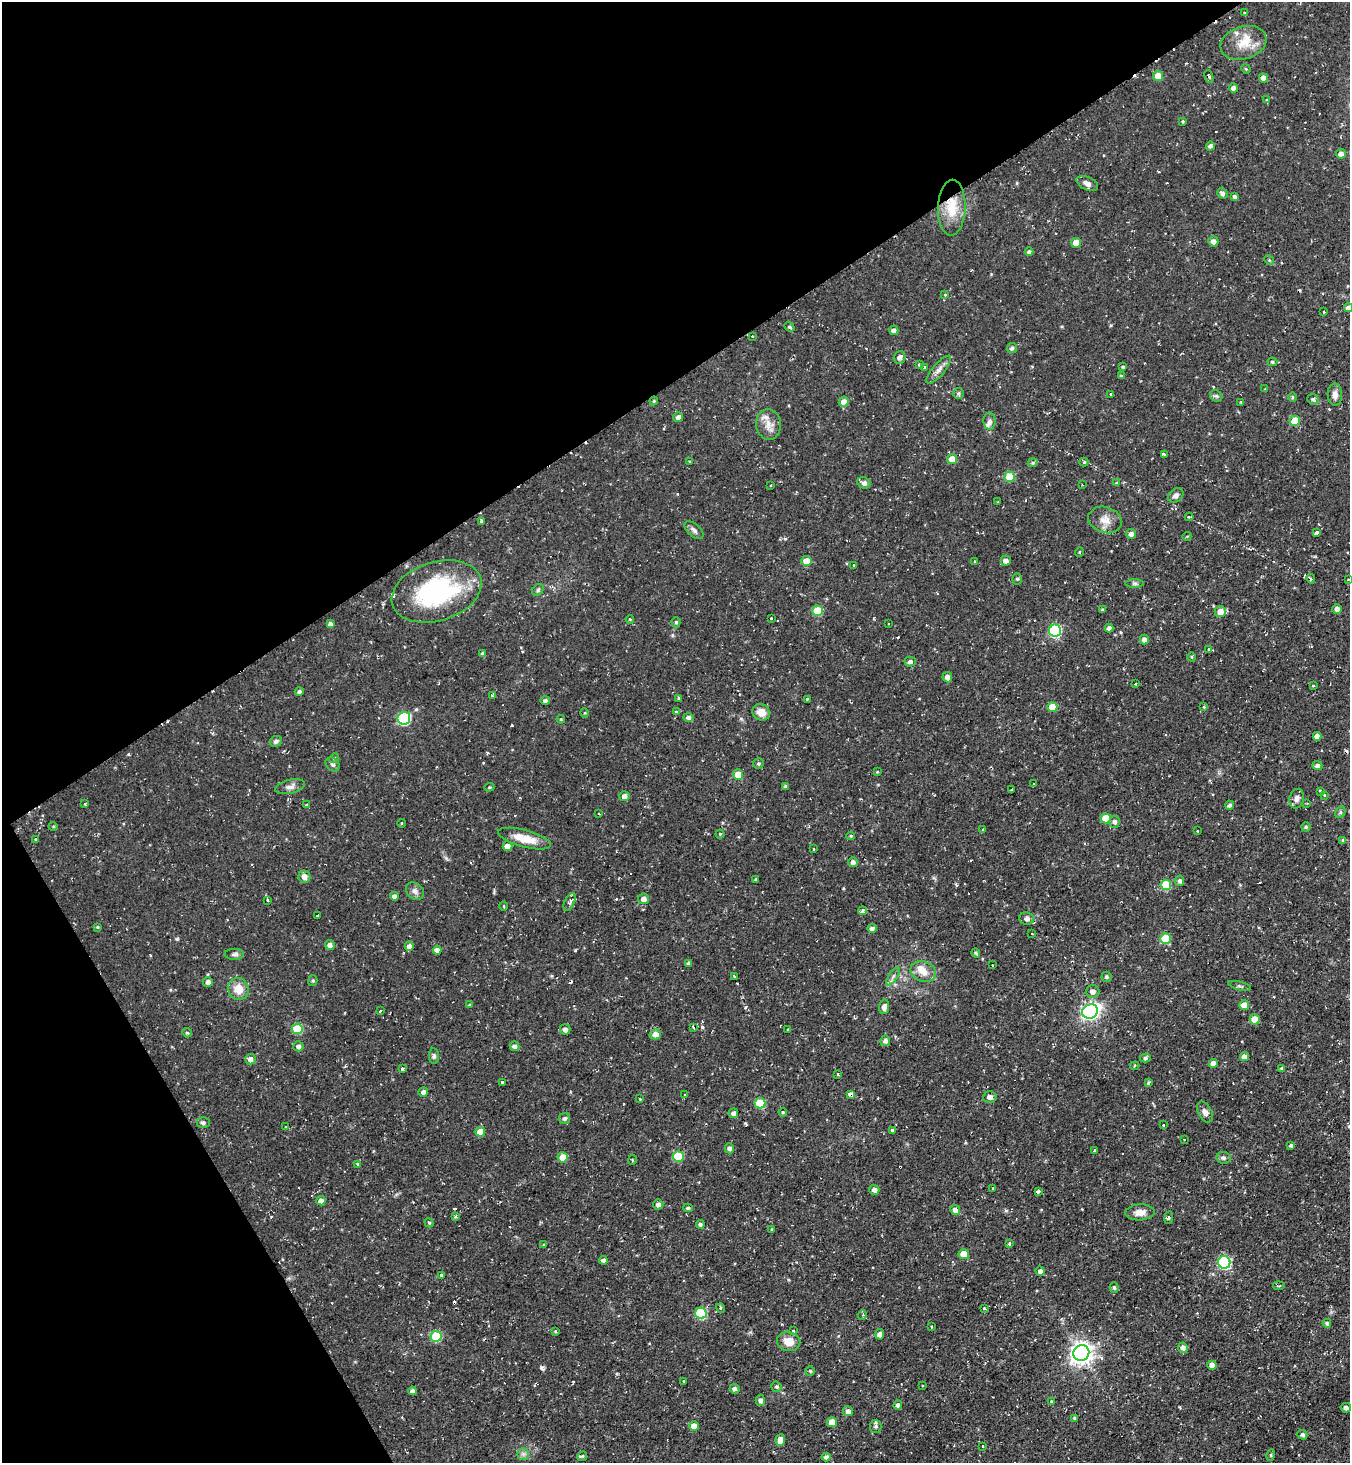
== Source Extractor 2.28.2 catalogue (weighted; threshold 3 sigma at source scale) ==
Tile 5 of 4 x 4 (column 1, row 2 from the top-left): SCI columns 154-1501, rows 2924-4384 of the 5837 x 5845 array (HDU 1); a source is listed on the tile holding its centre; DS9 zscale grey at full resolution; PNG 1352 x 1465 px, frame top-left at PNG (2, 2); each listed source drawn as its Kron ellipse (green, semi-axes under 4 px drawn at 4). Shown black and unused: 33% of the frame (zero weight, under 2 of 3 exposures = <1% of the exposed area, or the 3 px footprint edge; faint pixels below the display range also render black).
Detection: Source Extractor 2.28.2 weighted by HDU 2 'WHT'; one run over the whole footprint, this tile lists its part. Background 0.0495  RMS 0.0059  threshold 0.0263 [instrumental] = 3 sigma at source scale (4.5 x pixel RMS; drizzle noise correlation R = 1.50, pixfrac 1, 0.05/0.05 arcsec/px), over >= 5 px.
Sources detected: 310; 18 cosmic-ray / hot-pixel residue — neither listed nor drawn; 4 inside a brighter listed object's ellipse — not listed separately; the other 288 listed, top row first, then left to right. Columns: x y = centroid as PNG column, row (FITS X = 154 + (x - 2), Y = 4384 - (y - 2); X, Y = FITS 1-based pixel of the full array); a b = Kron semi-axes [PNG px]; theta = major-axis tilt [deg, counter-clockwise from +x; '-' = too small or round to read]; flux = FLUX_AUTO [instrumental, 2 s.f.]
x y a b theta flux
1244 13 3 3 - 0.64
1244 43 23 16 17 12
1246 69 5 4 - 0.56
1158 76 5 5 - 8
1209 77 7 4 -71 1.1
1263 78 4 4 - 4.6
1233 88 4 4 - 2.7
1266 100 3 3 - 0.8
1183 121 4 4 - 0.75
1210 146 5 4 - 2
1341 154 5 4 - 2.6
1087 183 11 6 -24 4.1
1222 193 5 5 - 1.8
1234 196 4 4 - 1.5
952 208 28 14 88 16
1213 241 5 5 - 2.7
1076 243 5 5 - 6.8
1029 252 4 4 - 1.4
1269 260 5 4 - 0.65
945 295 3 3 - 1.6
1348 308 4 4 - 3.4
1324 312 3 2 - 0.79
789 327 5 4 - 1
894 330 4 4 - 2.6
752 336 3 3 - 0.74
1012 348 5 4 - 1.6
899 357 6 5 - 2.3
1272 362 5 4 - 0.79
919 365 4 3 - 1.3
925 367 3 2 - 0.49
1123 367 4 3 - 0.81
939 370 18 6 49 3.3
1121 376 4 3 - 0.72
1265 389 3 3 - 0.45
958 394 5 5 - 1.1
1111 395 3 3 - 1.5
1335 395 11 7 -88 3.3
1216 396 7 5 -43 1.1
1292 397 5 3 - 0.77
1313 399 6 5 - 1.4
654 401 4 3 - 0.61
844 402 5 5 - 4.1
1241 402 3 2 - 0.42
678 417 5 5 - 2.4
990 421 9 6 -87 2.1
1295 421 5 5 - 14
769 424 15 12 -84 6.2
1164 455 4 3 - 3
952 459 5 5 - 8.8
689 461 3 3 - 1
1084 462 4 4 - 0.96
1033 463 5 4 - 0.89
1010 477 5 5 - 18
864 483 7 5 -25 2.5
1116 483 4 3 - 0.57
771 485 3 2 - 0.44
1082 485 2 2 - 0.35
1176 495 8 6 35 2.2
998 502 3 3 - 0.6
1189 517 4 3 - 0.85
1105 520 17 13 -19 6.4
482 521 4 3 - 5.3
694 530 11 6 -42 2.1
1317 532 3 3 - 2.2
1131 534 5 5 - 2.7
1187 536 4 3 - 0.44
1079 552 5 3 - 0.59
806 561 5 5 - 6.9
975 561 3 3 - 0.85
1006 561 5 5 - 2.8
854 565 3 2 - 0.82
1017 579 6 5 - 1
1311 579 5 3 - 0.88
1348 580 2 2 - 0.61
1135 583 9 4 0 1.3
538 590 6 5 - 1.1
437 591 46 29 17 75
1102 609 4 3 - 0.61
1337 609 5 4 - 3.3
817 611 5 5 - 20
1220 611 5 5 - 5.1
771 618 2 2 - 0.59
630 619 4 3 - 0.67
676 622 5 4 - 0.97
888 623 2 2 - 0.54
330 624 4 4 - 2.1
1109 628 4 4 - 1.9
1055 631 6 6 - 59
1144 640 5 4 - 2.6
1209 650 4 3 - 0.85
483 654 4 4 - 1.8
1192 657 5 3 - 0.53
910 662 5 5 - 1.7
947 677 5 4 - 2.9
1136 684 3 3 - 1
1313 686 3 2 - 0.88
299 692 4 4 - 1.4
492 695 4 3 - 0.89
679 699 4 3 - 3.3
807 699 3 2 - 0.71
545 701 5 4 - 1.8
1052 707 5 5 - 10
1204 707 4 4 - 0.58
676 711 3 3 - 3
761 712 9 8 - 5.9
585 713 5 3 - 0.52
404 718 6 6 - 65
688 718 5 5 - 2.1
561 719 4 4 - 0.65
1317 736 4 4 - 3.1
276 741 6 5 - 1.6
334 758 5 4 - 0.84
333 764 8 6 -43 1.5
758 764 5 5 - 0.95
1317 765 5 4 - 2.1
877 772 4 2 - 0.45
738 774 5 5 - 7.9
1034 784 3 2 - 1
290 787 15 7 13 3
489 787 5 4 - 0.69
786 787 4 3 - 1.7
1012 790 3 2 - 0.65
1320 791 4 3 - 1.7
1324 795 3 3 - 0.85
624 796 5 5 - 2.5
1297 799 10 7 75 2.8
1307 803 3 2 - 0.46
85 804 3 3 - 1.3
307 805 4 3 - 1.6
1230 805 4 4 - 1.5
1340 812 6 4 61 1.1
599 814 3 2 - 0.45
1106 818 5 5 - 12
1115 822 6 5 - 2.2
402 823 4 3 - 0.42
53 826 5 3 - 0.61
1306 827 4 4 - 0.92
983 829 2 2 - 0.54
1197 831 3 2 - 0.4
720 834 4 4 - 0.73
851 836 4 4 - 0.74
35 839 4 3 - 0.72
525 839 27 8 -15 11
1343 840 4 4 - 0.79
507 846 5 4 - 4.7
813 849 2 2 - 0.64
853 862 5 5 - 1.8
304 877 6 6 - 3.5
756 879 3 3 - 1
1180 881 5 4 - 1.6
1166 885 5 5 - 27
415 891 10 8 -41 2.5
394 896 4 4 - 2.3
644 899 5 5 - 2.8
268 900 3 2 - 0.47
570 902 10 5 65 2.5
504 906 4 3 - 0.68
863 911 4 4 - 2.3
317 915 3 2 - 0.68
1027 919 7 6 - 2.3
97 927 4 4 - 0.75
872 928 5 4 - 2
1032 934 3 2 - 0.52
1165 939 5 5 - 21
330 945 5 5 - 2.6
409 946 4 4 - 2.5
437 950 4 4 - 2.6
976 953 5 3 - 1
234 954 10 5 1 1.6
689 963 4 4 - 1.3
992 965 3 2 - 0.36
923 971 13 10 -20 6.3
734 976 4 3 - 2.4
893 976 10 4 56 1.8
1106 977 5 5 - 1.1
313 981 5 4 - 0.83
208 982 5 5 - 2.5
1240 986 11 3 -15 1.1
238 989 11 10 - 7.8
1093 991 7 6 - 2.4
470 1004 3 3 - 1.2
1244 1005 5 5 - 5.5
884 1007 7 5 84 3.3
381 1011 3 3 - 1.4
1090 1011 8 7 - 200
1255 1019 5 5 - 8.9
693 1027 4 3 - 1.3
297 1029 5 5 - 23
565 1029 5 5 - 2.2
788 1030 3 2 - 0.49
187 1033 5 4 - 0.77
655 1034 6 5 - 4.1
885 1041 5 5 - 2.1
298 1046 5 5 - 2.1
515 1046 5 4 - 2.1
434 1056 8 5 -84 1.3
1244 1056 4 4 - 3.7
1145 1058 5 4 - 1.2
250 1059 5 5 - 2.6
1213 1064 4 4 - 4.1
1135 1066 5 4 - 0.8
402 1068 3 3 - 1.8
1282 1068 4 4 - 0.88
838 1074 3 2 - 0.57
502 1082 3 3 - 1.6
1148 1083 4 4 - 0.81
423 1092 5 4 - 2
850 1094 4 4 - 1.8
685 1095 3 3 - 0.51
990 1097 7 6 - 2.2
640 1099 3 3 - 0.56
760 1103 5 5 - 24
783 1112 4 3 - 0.59
1205 1112 11 7 -63 2.5
733 1113 5 4 - 2.4
564 1118 5 5 - 1.5
203 1123 6 5 - 1.5
1163 1125 3 3 - 1.4
286 1127 3 2 - 0.84
892 1130 3 3 - 0.95
480 1132 5 5 - 8.9
1184 1140 2 2 - 0.45
1291 1145 4 3 - 1.3
729 1148 5 5 - 1.6
1095 1150 3 3 - 1.1
563 1157 5 5 - 10
678 1157 5 5 - 27
1224 1158 7 6 - 1.6
632 1160 5 3 - 0.54
358 1164 3 3 - 3.2
993 1188 3 3 - 1.6
874 1190 5 5 - 2.4
1038 1191 4 3 - 1.5
321 1201 5 4 - 3.3
658 1204 5 5 - 2.5
688 1208 5 4 - 0.86
955 1210 5 4 - 3.1
1140 1212 14 8 3 4.8
455 1216 4 3 - 1.3
1169 1218 6 3 82 0.89
429 1223 5 3 - 0.69
700 1224 4 4 - 1.2
772 1229 3 3 - 0.55
1009 1243 3 3 - 1.4
544 1245 4 4 - 0.64
964 1254 5 5 - 8
603 1260 4 4 - 1.6
1224 1262 6 6 - 71
1040 1271 4 4 - 2.3
441 1275 3 3 - 1.7
1279 1286 6 3 -7 0.85
1114 1288 5 4 - 1
721 1308 5 4 - 1.1
984 1308 3 3 - 1
701 1313 6 5 - 39
862 1315 5 3 - 0.73
1327 1323 4 4 - 1.3
931 1327 3 2 - 0.7
555 1331 4 3 - 0.58
793 1331 4 3 - 0.98
880 1334 5 4 - 2.6
436 1336 5 5 - 30
789 1342 11 9 -11 7.5
1183 1348 5 5 - 2.8
1081 1353 8 7 - 420
1212 1365 4 4 - 4.1
810 1371 4 4 - 0.68
684 1381 3 3 - 1.6
922 1386 3 2 - 0.97
777 1387 5 5 - 1
735 1389 5 4 - 2.2
412 1391 4 4 - 2
760 1400 5 4 - 1.9
1051 1402 3 3 - 0.95
898 1405 4 4 - 2.3
1346 1408 5 5 - 1.6
848 1411 5 5 - 2.4
1075 1418 3 3 - 0.83
832 1422 5 5 - 8.7
694 1426 5 5 - 6
876 1426 6 6 - 1.6
1302 1435 5 4 - 1.5
780 1440 6 5 - 5.5
983 1446 3 2 - 0.58
523 1454 6 6 - 1.7
1271 1455 6 3 73 0.65
582 1456 5 4 - 0.8
826 1457 4 4 - 1.9
Overlapping masked pixels (flux is a lower limit): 2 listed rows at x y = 952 208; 850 1094
Isophote crosses this tile's border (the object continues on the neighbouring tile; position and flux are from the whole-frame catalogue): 1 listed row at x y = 1348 308